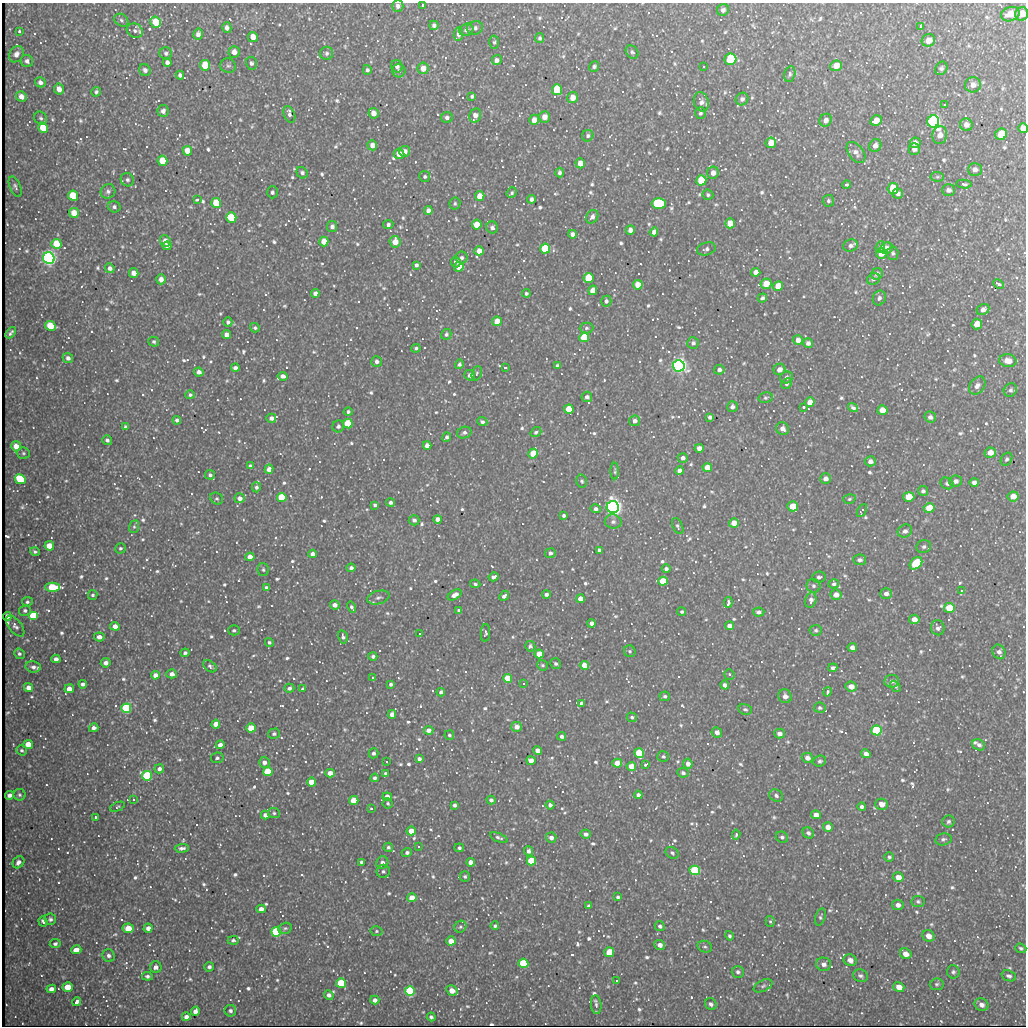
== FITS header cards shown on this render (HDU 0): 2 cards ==
NAXIS1  =                 1024
NAXIS2  =                 1024

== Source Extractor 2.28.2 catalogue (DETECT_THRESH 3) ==
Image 1024 x 1024 px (HDU 0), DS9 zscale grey, 1 PNG px = 1 image px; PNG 1028 x 1028 px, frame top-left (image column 1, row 1024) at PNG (2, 3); each listed source drawn as its Kron ellipse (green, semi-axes under 4 px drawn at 4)
Background 542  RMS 15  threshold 45.5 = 3 sigma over >= 5 px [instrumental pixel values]
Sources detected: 1093; of the 1093, the 500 brightest by FLUX_AUTO listed and drawn (593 fainter detections omitted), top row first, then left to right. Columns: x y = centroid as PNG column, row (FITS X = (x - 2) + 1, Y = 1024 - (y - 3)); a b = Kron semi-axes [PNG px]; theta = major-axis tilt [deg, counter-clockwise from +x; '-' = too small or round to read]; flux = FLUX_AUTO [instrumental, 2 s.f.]
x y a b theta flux
423 5 3 3 - 3400
398 6 6 5 - 3600
723 10 6 5 - 3000
1010 14 9 7 18 13000
1022 14 7 6 - 11000
121 20 7 6 - 2300
156 22 6 5 - 25000
434 25 4 4 - 2600
920 26 3 3 - 2200
227 28 5 4 - 4200
475 28 8 7 - 3400
466 30 7 6 - 3600
19 31 3 3 - 2100
135 31 8 7 - 3700
198 34 5 5 - 4300
458 34 7 5 83 3100
253 37 5 4 - 9400
540 38 5 4 - 2200
928 40 7 6 - 10000
494 42 6 5 - 2000
234 52 6 5 - 6300
632 52 7 5 -48 2200
166 53 6 6 - 2700
327 53 6 6 - 3200
16 54 9 7 57 5300
730 59 6 5 - 86000
497 60 5 5 - 4700
27 61 6 6 - 3400
167 62 4 4 - 3800
251 63 6 5 - 2600
205 65 5 5 - 27000
228 66 8 7 - 2600
397 66 6 5 - 3300
594 66 5 5 - 2600
836 66 6 5 - 12000
703 67 3 3 - 2000
423 68 6 5 - 8600
941 68 7 5 57 2800
145 70 6 5 - 3900
367 70 5 4 - 2500
399 71 6 6 - 2500
790 74 8 5 76 2600
180 75 4 4 - 2700
40 82 5 5 - 3800
973 85 8 7 - 6000
59 89 6 5 - 6900
557 90 5 5 - 41000
96 92 5 4 - 2000
472 96 4 3 - 2000
21 97 5 5 - 6400
573 98 5 5 - 10000
742 99 6 6 - 3400
701 102 10 7 -76 5000
944 105 3 3 - 2200
163 111 6 5 - 4300
374 113 5 5 - 7800
700 113 6 5 - 2300
289 114 9 5 -68 3600
475 116 7 5 69 6600
447 117 6 5 - 3700
544 117 5 5 - 8900
41 118 7 6 - 2400
534 120 5 5 - 9100
826 120 6 6 - 5800
876 121 6 5 - 11000
933 121 6 6 - 430000
966 125 6 6 - 5400
43 128 5 5 - 23000
1023 128 5 4 - 7000
1001 134 6 5 - 24000
940 135 9 7 79 7600
588 136 6 5 - 2500
771 143 5 5 - 12000
915 143 5 5 - 4300
372 145 5 5 - 7600
875 145 6 6 - 5300
914 149 6 5 - 5600
187 151 5 4 - 16000
405 151 5 5 - 6300
856 152 12 7 -52 5700
399 154 5 5 - 8700
162 161 5 5 - 29000
580 163 5 4 - 9700
975 170 7 6 - 4900
560 172 5 4 - 2800
302 173 6 5 - 3300
713 173 6 6 - 6500
425 176 5 5 - 2100
937 177 7 5 -6 2000
127 180 7 6 - 3000
701 180 5 5 - 48000
964 184 8 3 -5 2300
846 185 4 3 - 1900
15 187 11 5 -68 2800
893 188 5 5 - 30000
948 190 6 5 - 4000
108 191 7 7 - 3500
272 192 6 5 - 2500
512 193 5 5 - 1900
898 194 5 5 - 2900
708 195 5 5 - 2100
73 196 5 5 - 36000
480 196 5 4 - 14000
531 199 4 4 - 3300
197 200 3 3 - 3100
828 201 6 6 - 2300
216 203 5 5 - 37000
659 203 7 5 0 80000
455 204 6 5 - 2000
114 207 6 5 - 2800
428 210 4 4 - 4700
74 213 5 5 - 15000
231 217 5 5 - 54000
592 217 7 5 59 4100
730 223 5 5 - 17000
388 224 5 4 - 2900
477 225 5 5 - 22000
332 227 5 5 - 4000
492 227 6 5 - 3500
630 230 5 4 - 5000
654 232 4 4 - 4700
572 234 4 4 - 4800
165 241 6 5 - 8600
324 241 5 4 - 16000
395 242 6 5 - 13000
56 244 5 5 - 35000
167 246 4 4 - 3200
850 246 7 6 - 3400
880 247 6 4 66 2200
886 248 6 5 - 7700
545 249 5 5 - 89000
706 249 9 6 16 3500
479 251 4 4 - 9400
893 253 6 5 - 2300
881 254 5 5 - 9600
49 258 6 5 - 930000
462 258 6 6 - 3200
456 262 5 5 - 3200
416 265 4 3 - 2800
459 267 5 4 - 18000
110 268 5 4 - 4200
756 272 5 4 - 6000
134 273 5 4 - 8900
877 274 6 5 - 4500
588 278 5 5 - 46000
161 279 5 5 - 6100
873 279 6 5 - 2600
766 284 5 5 - 19000
999 284 5 3 - 3300
638 285 5 4 - 14000
778 286 5 4 - 19000
593 290 5 4 - 9500
315 293 4 4 - 4100
526 293 4 4 - 2100
762 298 5 4 - 2600
879 298 7 6 - 3300
606 301 5 5 - 2700
983 310 6 5 - 5300
497 321 5 4 - 14000
228 322 4 4 - 2300
977 324 5 5 - 11000
50 326 5 5 - 27000
255 328 5 4 - 2000
586 328 7 5 1 2300
11 333 6 3 49 2900
446 334 5 5 - 2800
227 335 4 4 - 7600
584 337 5 4 - 61000
798 340 5 5 - 7400
154 342 5 5 - 2200
693 343 6 5 - 3300
808 343 5 4 - 3900
416 348 4 4 - 2000
68 358 5 5 - 4300
377 361 5 5 - 3200
1008 361 9 6 -9 11000
459 364 5 4 - 2200
557 366 4 4 - 2500
679 366 6 5 - 740000
235 368 4 4 - 4000
505 368 3 3 - 2300
779 369 6 5 - 7800
719 370 5 5 - 3400
199 372 5 4 - 5100
477 373 7 5 72 1900
470 375 5 5 - 4700
283 376 5 4 - 4700
786 377 7 5 29 3400
787 384 5 5 - 2000
977 386 10 7 52 4600
1010 390 7 6 - 2800
190 395 5 4 - 2400
587 397 5 5 - 3800
765 398 7 5 15 2100
810 402 5 4 - 8900
732 407 5 5 - 4100
803 407 3 3 - 2200
853 408 5 4 - 5500
569 409 4 4 - 32000
882 410 5 5 - 13000
348 412 4 4 - 2300
710 417 4 4 - 3500
930 417 6 5 - 3900
271 418 5 4 - 5000
177 420 4 4 - 2800
635 421 5 5 - 4400
482 422 5 4 - 2600
348 424 4 4 - 82000
338 426 6 6 - 3000
125 427 4 3 - 2300
782 429 7 6 - 6000
536 432 6 4 37 2400
464 433 7 5 18 3400
446 437 5 4 - 3000
107 440 5 4 - 2900
427 445 4 4 - 6900
16 446 5 5 - 12000
699 448 4 4 - 7300
23 453 6 5 - 1900
990 453 5 5 - 9400
533 454 5 4 - 43000
683 458 5 5 - 4400
1007 459 7 5 57 2200
870 461 5 5 - 5100
250 466 4 4 - 3100
707 467 5 4 - 16000
269 469 4 4 - 8700
615 471 8 4 -90 2000
679 471 4 4 - 5000
210 475 5 5 - 2600
20 479 5 4 - 67000
825 479 5 5 - 5200
582 481 7 5 -77 2100
955 481 6 5 - 4700
974 482 5 4 - 4000
947 483 6 5 - 2700
256 487 5 4 - 2300
923 491 5 5 - 2800
1013 496 5 5 - 9500
282 497 4 4 - 77000
909 497 5 5 - 18000
217 498 7 5 -32 2000
240 498 5 5 - 6400
849 499 6 4 17 1900
391 502 4 4 - 3200
375 505 4 3 - 2500
793 506 5 5 - 23000
613 507 6 6 - 860000
929 508 5 5 - 25000
596 509 5 4 - 3300
862 510 7 3 61 2200
564 515 4 4 - 2300
438 519 4 4 - 8500
414 520 5 5 - 3400
613 522 8 7 - 4000
734 523 5 4 - 15000
678 526 8 5 -65 2200
134 527 6 5 - 1900
905 531 7 6 - 4100
49 546 5 4 - 14000
924 547 7 6 - 3000
120 548 5 5 - 2100
599 550 4 4 - 4200
35 552 5 4 - 2000
550 553 5 5 - 3800
313 554 4 4 - 5200
250 557 4 4 - 11000
860 560 6 5 - 3300
916 563 7 5 44 61000
351 568 4 4 - 3700
666 569 4 4 - 3100
263 570 6 5 - 2000
493 577 5 4 - 4200
819 577 7 5 10 2800
663 581 5 4 - 40000
475 584 5 4 - 1900
834 584 5 4 - 2600
813 586 7 7 - 2700
52 587 7 4 0 60000
266 587 4 4 - 2300
961 591 4 4 - 2000
546 594 4 3 - 3700
886 594 6 5 - 4700
93 595 5 4 - 2200
455 595 7 4 30 8800
836 595 5 5 - 7400
504 596 5 3 - 5000
378 598 11 6 15 4100
580 599 4 4 - 12000
811 600 8 5 76 4300
27 602 5 5 - 2000
728 602 6 3 80 4500
335 605 5 4 - 7600
352 607 6 4 -60 2100
949 608 5 5 - 42000
459 610 4 3 - 2400
25 611 6 5 - 2600
682 612 4 4 - 2300
759 612 6 4 4 2900
7 616 4 3 - 2400
34 616 5 4 - 63000
914 619 5 4 - 7900
591 623 4 4 - 5200
15 626 12 6 -51 4300
115 626 5 4 - 8400
729 626 4 4 - 6100
938 628 7 6 - 3800
234 630 6 5 - 2400
816 630 6 5 - 2200
485 633 9 4 87 2200
419 634 3 3 - 4700
99 637 5 4 - 6000
343 637 7 4 -78 3000
269 642 4 4 - 2000
530 646 5 5 - 2000
852 647 5 4 - 5500
630 651 6 5 - 1900
999 652 7 6 - 4300
185 653 4 4 - 2400
19 654 5 5 - 2400
539 654 4 4 - 23000
373 656 4 4 - 3200
56 659 4 4 - 4700
106 663 5 4 - 5300
555 664 6 5 - 2400
542 665 5 5 - 2100
584 665 4 4 - 14000
210 666 7 5 -39 2500
33 667 7 5 -10 4200
833 668 4 4 - 3100
172 674 5 4 - 5900
729 674 5 5 - 2100
155 675 4 4 - 6200
372 678 3 3 - 3300
507 678 4 4 - 36000
892 681 7 6 - 4300
83 684 4 4 - 3700
391 684 4 4 - 3000
523 684 3 3 - 2900
725 685 4 4 - 5500
851 686 6 5 - 10000
895 686 6 4 -48 2600
28 687 4 4 - 5600
289 688 5 4 - 3100
69 689 4 4 - 8400
302 689 4 3 - 1900
441 692 4 4 - 2900
828 692 5 3 - 6700
665 696 5 5 - 2200
785 696 7 6 - 6500
582 703 4 4 - 4600
126 708 5 4 - 170000
820 708 6 5 - 2300
745 709 7 5 -10 2300
392 714 4 4 - 6500
632 717 5 4 - 2200
216 724 4 4 - 12000
517 727 5 5 - 9000
94 728 5 4 - 4300
251 728 5 4 - 26000
429 730 5 4 - 8000
876 730 5 5 - 160000
717 732 5 5 - 5800
274 734 6 5 - 2300
779 734 5 5 - 5500
449 735 5 4 - 2000
562 736 4 4 - 3300
28 744 5 4 - 15000
220 745 4 4 - 7300
979 745 7 5 -26 3100
22 750 5 5 - 1900
538 750 4 4 - 8800
373 753 5 5 - 3400
639 753 5 4 - 67000
866 754 5 4 - 5200
663 756 6 5 - 2100
217 758 6 5 - 2400
807 758 6 5 - 6600
419 759 4 4 - 3300
531 761 4 4 - 11000
820 761 6 5 - 2600
264 762 6 5 - 5200
386 762 3 3 - 3100
617 763 5 4 - 17000
688 764 5 4 - 6000
645 765 3 3 - 3200
631 766 5 4 - 18000
159 769 4 4 - 3700
268 772 5 4 - 63000
330 773 4 4 - 9900
385 773 4 4 - 1900
683 773 6 5 - 2800
147 776 5 4 - 150000
375 778 4 4 - 2900
311 782 4 4 - 27000
9 795 5 4 - 4800
19 795 6 6 - 2100
638 795 4 4 - 3700
776 796 7 6 - 3100
387 797 5 4 - 12000
133 800 4 4 - 2500
354 800 4 4 - 24000
491 800 4 4 - 3500
388 803 5 5 - 2000
882 804 6 5 - 8200
454 805 4 3 - 3000
550 805 4 4 - 4100
117 807 8 4 22 1900
862 807 4 4 - 2500
371 809 3 3 - 2000
274 813 6 5 - 2000
265 815 4 4 - 4800
816 815 5 4 - 7400
96 818 4 3 - 2600
948 821 6 6 - 2500
828 827 5 4 - 8700
411 831 4 4 - 15000
808 833 6 5 - 3200
586 834 5 4 - 4500
736 835 5 3 - 2000
782 837 6 5 - 2400
499 838 9 4 -22 2800
551 838 5 5 - 4900
943 839 8 6 12 2800
388 847 5 4 - 2100
418 847 3 3 - 2100
182 848 7 3 4 2900
459 848 5 4 - 2500
528 851 5 4 - 3900
407 853 5 4 - 3200
672 853 7 5 -34 2500
889 857 5 5 - 2100
531 861 5 4 - 56000
18 862 6 5 - 5100
361 862 4 3 - 1900
471 862 4 4 - 9500
382 863 6 6 - 5500
695 870 5 4 - 140000
383 871 7 6 - 2800
465 876 5 5 - 1900
898 877 5 4 - 9300
618 897 3 3 - 1900
412 898 5 4 - 17000
918 901 6 5 - 2200
898 905 6 5 - 5000
589 906 3 3 - 2100
261 909 4 4 - 6700
820 917 9 5 74 2100
50 919 6 5 - 2600
770 921 5 4 - 2000
43 922 5 3 - 3400
495 926 4 4 - 2100
660 926 5 4 - 2800
460 927 6 5 - 2000
128 928 5 5 - 25000
148 928 5 4 - 5400
285 928 7 5 16 2100
376 931 6 5 - 1900
276 932 5 5 - 230000
729 936 5 4 - 2100
928 936 6 5 - 9300
233 940 5 4 - 1900
451 941 4 4 - 13000
55 944 5 4 - 2600
660 945 5 5 - 5400
705 947 7 5 -18 2200
1021 948 6 4 -20 2200
76 950 5 4 - 8600
609 952 5 5 - 19000
906 954 6 5 - 8400
109 956 6 6 - 3600
850 960 6 5 - 6500
523 963 5 4 - 93000
824 964 7 6 - 4900
156 967 6 6 - 4500
209 967 5 4 - 2800
738 972 6 6 - 2600
953 972 7 6 - 2600
147 976 5 4 - 2600
860 976 8 6 -19 3000
1009 976 7 5 -20 2900
616 981 3 3 - 3200
341 983 5 5 - 80000
937 984 7 6 - 2100
763 986 10 5 26 3000
68 987 5 4 - 16000
899 987 6 5 - 10000
51 989 5 4 - 5300
410 991 5 5 - 160000
452 991 6 4 -32 11000
329 995 5 4 - 3900
375 1000 4 4 - 4500
77 1002 4 3 - 27000
711 1004 6 5 - 3000
596 1005 9 5 -83 2900
981 1005 7 6 - 4900
195 1011 5 4 - 5400
230 1011 6 6 - 2700
186 1017 4 4 - 4100
431 1017 4 4 - 2400
At the frame edge (FLAGS 8, measured only in part): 3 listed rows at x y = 423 5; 1022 14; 1023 128
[593 fainter detections neither listed nor drawn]